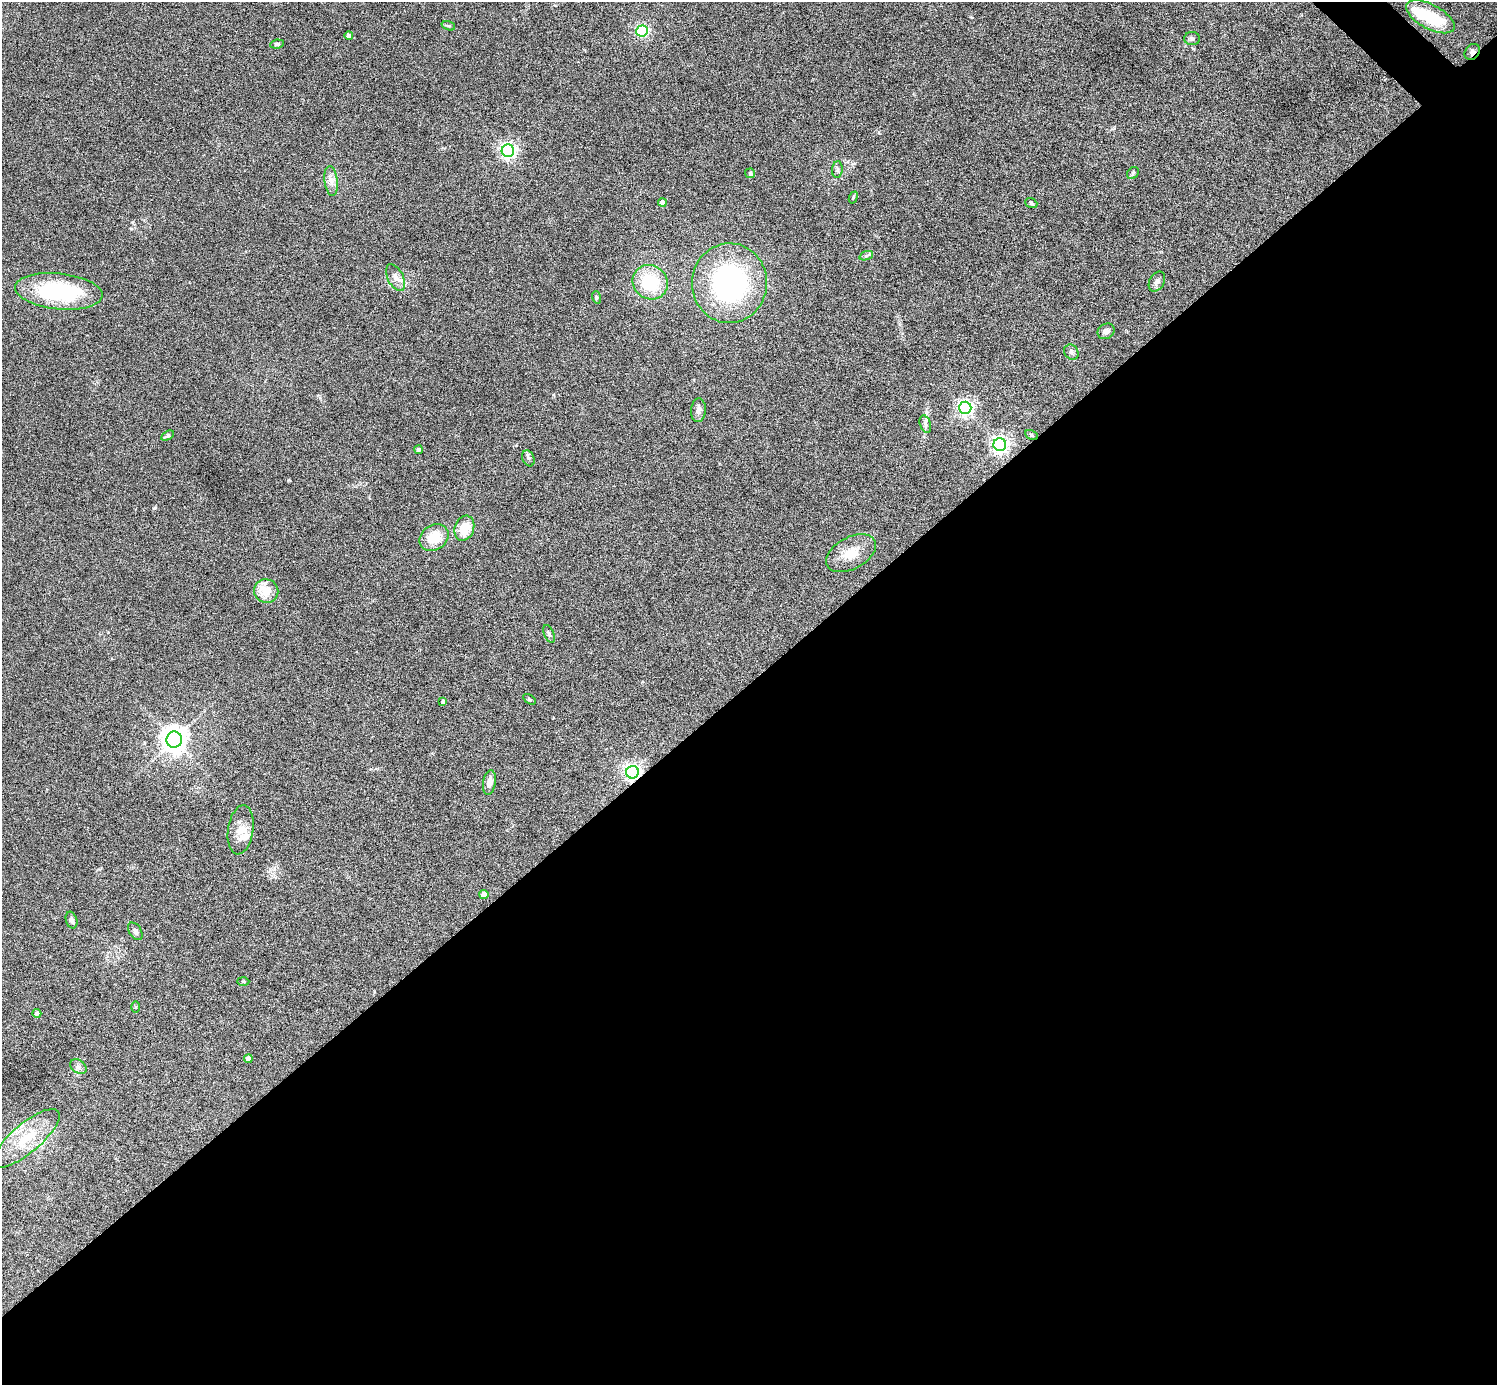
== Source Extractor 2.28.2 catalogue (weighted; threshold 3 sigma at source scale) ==
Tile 15 of 4 x 4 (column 3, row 4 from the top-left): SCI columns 2993-4487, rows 298-1680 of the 5983 x 5982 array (HDU 1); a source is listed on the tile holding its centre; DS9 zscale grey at full resolution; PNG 1499 x 1387 px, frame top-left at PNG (2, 2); each listed source drawn as its Kron ellipse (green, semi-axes under 4 px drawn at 4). Shown black and unused: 51% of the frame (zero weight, under 4 of 8 exposures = <1% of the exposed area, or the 3 px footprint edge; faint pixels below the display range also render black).
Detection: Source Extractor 2.28.2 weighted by HDU 2 'WHT'; one run over the whole footprint, this tile lists its part. Background 0.0717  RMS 0.0044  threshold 0.0178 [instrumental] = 3 sigma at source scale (4.09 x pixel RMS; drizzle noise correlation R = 1.36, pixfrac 0.8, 0.05/0.05 arcsec/px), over >= 5 px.
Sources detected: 54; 1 inside a brighter object's white glare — neither listed nor drawn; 1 inside a brighter listed object's ellipse — not listed separately; the other 52 listed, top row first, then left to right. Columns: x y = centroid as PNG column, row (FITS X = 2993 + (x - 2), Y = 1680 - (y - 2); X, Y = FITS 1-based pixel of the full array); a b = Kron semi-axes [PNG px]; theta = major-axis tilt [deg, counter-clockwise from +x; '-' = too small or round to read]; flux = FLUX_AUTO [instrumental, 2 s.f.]
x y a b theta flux
1430 17 27 12 -28 18
448 26 7 4 -19 0.58
642 31 6 5 - 60
349 36 4 4 - 3
1192 39 8 6 -1 1.1
277 44 7 4 7 0.77
1472 52 8 7 - 1.2
508 151 6 6 - 120
837 170 8 5 85 0.96
750 173 5 4 - 0.48
1133 173 7 5 46 0.63
331 181 15 6 -83 2.5
853 197 6 4 70 0.45
662 202 4 4 - 2.7
1031 203 6 4 -21 0.64
866 256 7 4 19 0.71
396 278 14 8 -63 2.7
1157 281 11 7 62 1.7
650 282 18 16 -39 19
729 283 40 37 86 71
59 291 44 18 -6 38
596 297 6 4 -72 0.47
1106 331 9 7 29 1.7
1071 352 8 6 -49 1.1
965 408 6 6 - 110
698 410 12 7 87 1.8
925 424 9 5 -71 1.2
1031 435 7 4 -29 0.54
168 436 7 4 31 0.68
1000 445 6 6 - 160
418 450 4 4 - 0.9
528 458 8 5 -68 0.92
464 528 13 9 70 7.9
434 538 15 12 33 9
851 553 27 16 28 7.5
266 591 12 11 - 7.2
549 634 9 5 -65 0.85
529 699 7 4 -31 0.49
443 702 4 3 - 0.86
174 740 8 8 - 430
632 772 6 6 - 160
489 783 12 6 80 2.6
241 830 25 12 81 5.6
484 894 4 4 - 3.3
72 920 8 5 -73 1.2
135 931 10 6 -57 1.1
243 981 6 4 -2 0.5
136 1007 5 4 - 0.4
37 1013 4 4 - 1.3
248 1059 4 4 - 1.8
78 1067 9 6 -35 1.2
26 1138 42 14 40 15
Overlapping masked pixels (flux is a lower limit): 2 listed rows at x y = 1472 52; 632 772
Unlisted compact peaks at least as high as the median listed source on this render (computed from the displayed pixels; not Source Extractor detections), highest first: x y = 154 508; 289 480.